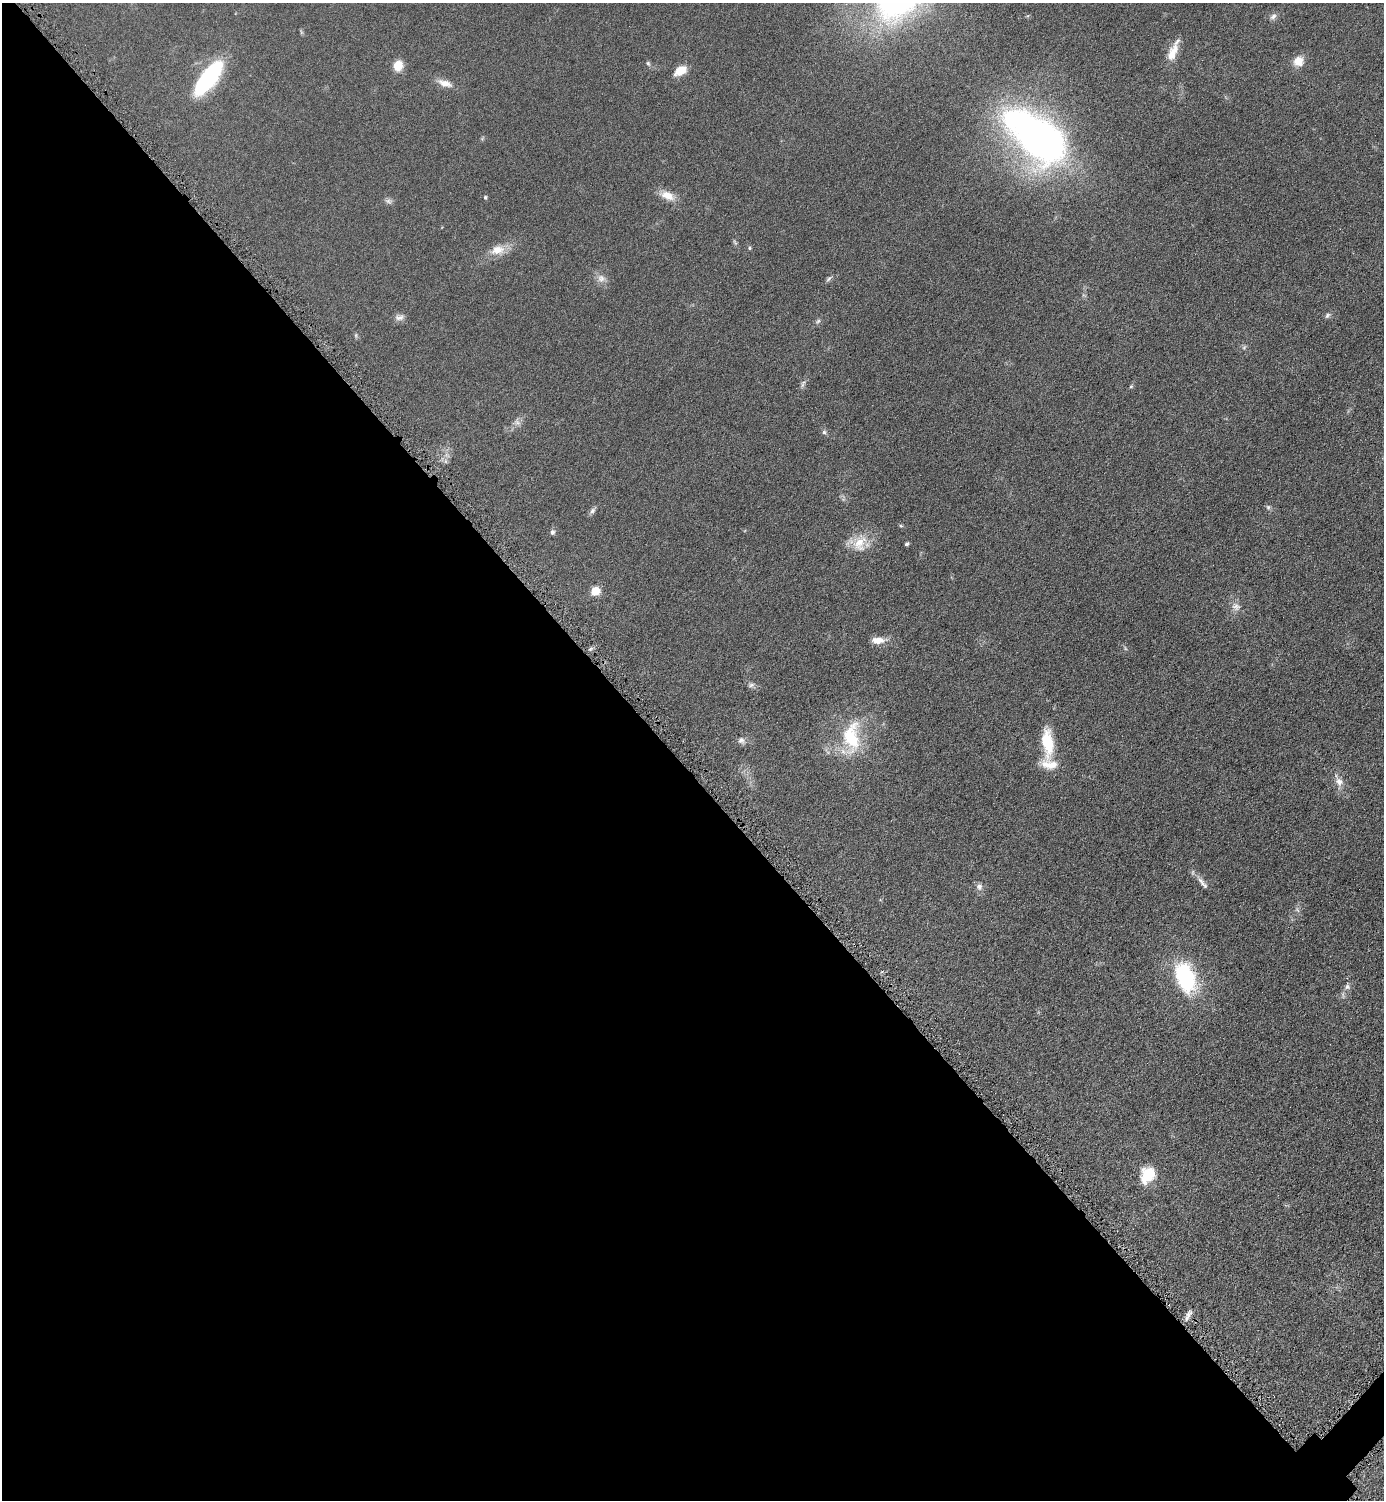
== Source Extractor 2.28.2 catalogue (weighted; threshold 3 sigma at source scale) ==
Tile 9 of 4 x 4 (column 1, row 3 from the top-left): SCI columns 317-1698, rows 1513-3010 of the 6018 x 6018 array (HDU 1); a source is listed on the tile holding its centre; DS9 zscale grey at full resolution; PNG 1386 x 1502 px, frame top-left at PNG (2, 3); no overlay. Shown black and unused: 49% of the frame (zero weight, under 4 of 8 exposures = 1% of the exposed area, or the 3 px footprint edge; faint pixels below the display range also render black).
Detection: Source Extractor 2.28.2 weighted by HDU 2 'WHT'; one run over the whole footprint, this tile lists its part. Background 0.0766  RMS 0.0057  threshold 0.0234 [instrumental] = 3 sigma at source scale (4.09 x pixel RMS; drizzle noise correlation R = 1.36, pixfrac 0.8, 0.05/0.05 arcsec/px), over >= 5 px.
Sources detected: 49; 1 too faint to see at this stretch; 1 inside a brighter object's white glare — not listed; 1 inside a brighter listed object's ellipse — not listed separately; the other 46 listed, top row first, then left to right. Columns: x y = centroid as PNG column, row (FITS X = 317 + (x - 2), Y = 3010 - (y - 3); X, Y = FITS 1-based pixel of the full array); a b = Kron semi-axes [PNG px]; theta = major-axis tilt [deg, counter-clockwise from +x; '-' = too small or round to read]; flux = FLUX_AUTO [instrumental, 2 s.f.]
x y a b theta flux
1273 16 9 7 43 2
1172 53 24 10 68 8.6
1298 61 12 11 - 6.3
648 63 7 5 -62 0.98
398 66 12 10 70 6.9
680 70 13 8 31 8.6
211 74 42 16 55 50
445 83 20 9 -18 5
1038 138 50 27 -39 320
667 195 20 10 -21 6.4
485 197 5 4 - 0.77
388 201 11 6 -13 1.6
749 248 5 4 - 0.66
498 250 20 13 10 7.6
601 278 12 11 - 3.6
829 279 11 4 40 1.2
1327 315 9 5 46 1.2
400 317 14 8 13 2.4
818 321 9 4 45 1.1
356 335 6 4 72 0.7
1244 347 7 4 46 0.88
803 384 12 5 72 1.5
1131 386 5 5 - 0.64
517 422 11 7 -32 2.2
824 432 6 6 - 1.1
447 455 9 4 -45 1.3
1268 507 7 6 - 1.1
592 511 9 6 46 1.5
901 526 6 4 -19 0.63
552 532 7 6 - 1.4
860 543 27 17 66 12
907 544 5 4 - 0.96
595 591 6 5 - 18
1236 607 13 11 -25 3.6
878 640 18 8 2 5.4
751 685 10 5 16 1.4
851 737 47 24 85 32
741 740 10 8 -31 2.1
1047 742 37 13 -85 18
1339 782 12 9 -65 3.9
1203 883 22 6 -51 3.3
979 886 10 8 -72 2.4
1185 977 28 17 -69 54
1347 987 8 7 - 1.7
1147 1175 18 14 59 15
1188 1315 10 7 47 2.5